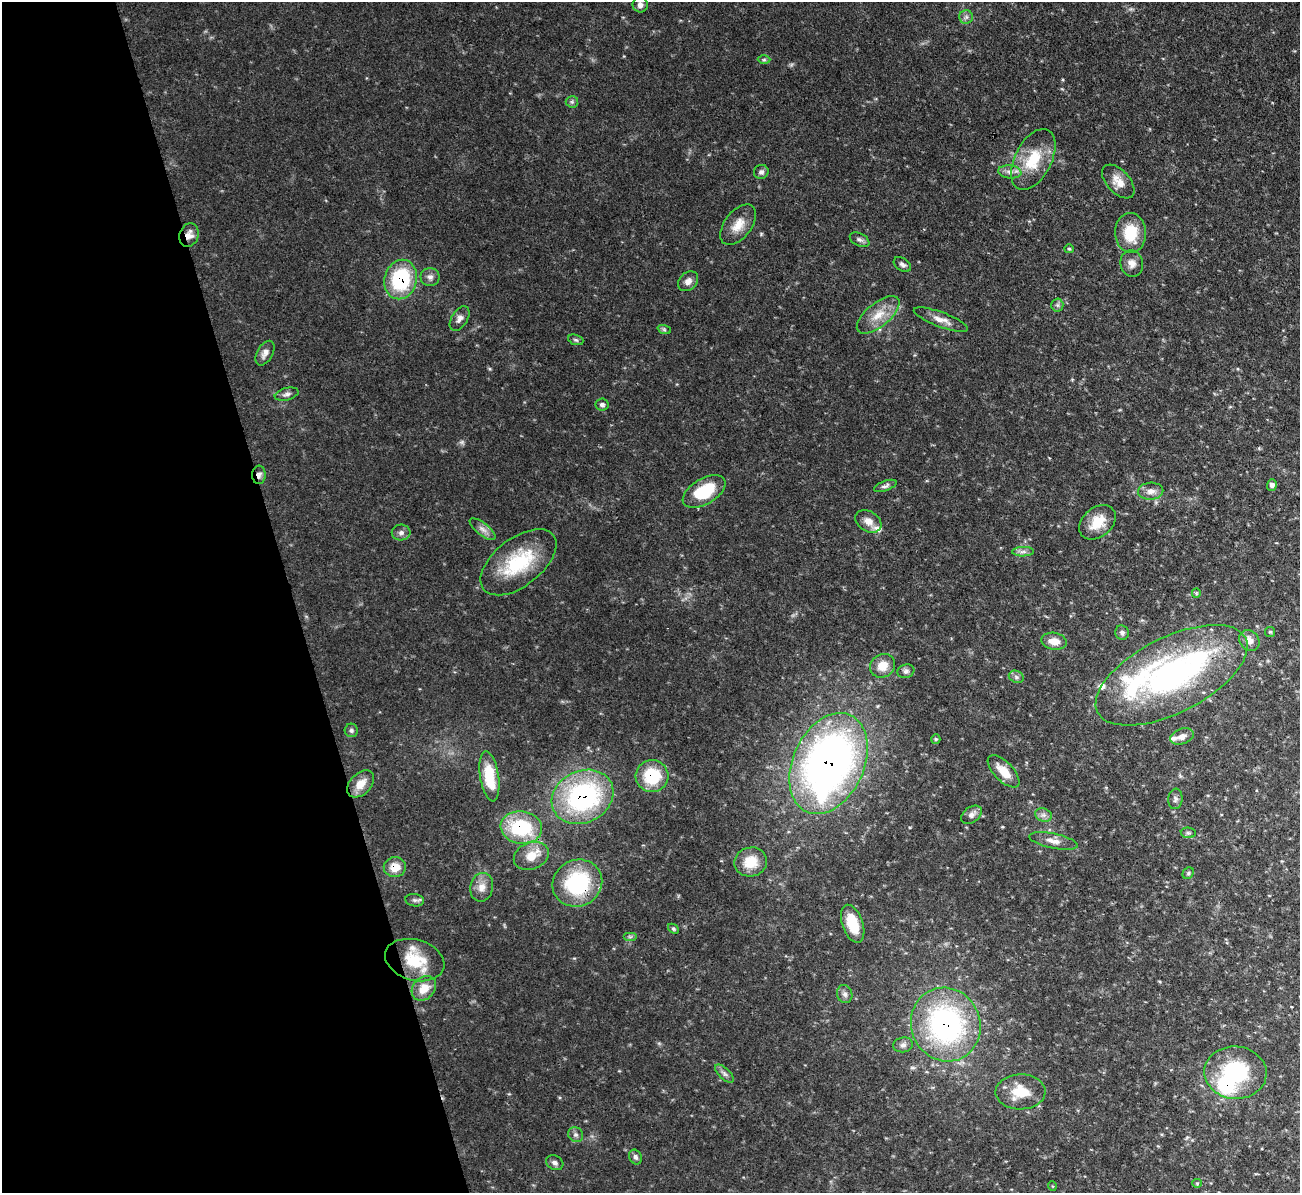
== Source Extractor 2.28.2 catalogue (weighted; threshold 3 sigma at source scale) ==
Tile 5 of 4 x 4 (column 1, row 2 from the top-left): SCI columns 1-1298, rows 2526-3716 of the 5192 x 5173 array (HDU 1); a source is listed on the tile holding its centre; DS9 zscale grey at full resolution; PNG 1302 x 1195 px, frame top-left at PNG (2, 2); each listed source drawn as its Kron ellipse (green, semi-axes under 4 px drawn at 4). Shown black and unused: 22% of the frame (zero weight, under 3 of 4 exposures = <1% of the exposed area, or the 3 px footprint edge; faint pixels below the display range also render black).
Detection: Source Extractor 2.28.2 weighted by HDU 2 'WHT'; one run over the whole footprint, this tile lists its part. Background 0.103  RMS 0.0052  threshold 0.0233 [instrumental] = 3 sigma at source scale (4.5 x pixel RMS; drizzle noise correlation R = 1.50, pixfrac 1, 0.05/0.05 arcsec/px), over >= 5 px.
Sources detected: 93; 1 too faint to see at this stretch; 1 inside a brighter object's white glare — neither listed nor drawn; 6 inside a brighter listed object's ellipse — not listed separately; the other 85 listed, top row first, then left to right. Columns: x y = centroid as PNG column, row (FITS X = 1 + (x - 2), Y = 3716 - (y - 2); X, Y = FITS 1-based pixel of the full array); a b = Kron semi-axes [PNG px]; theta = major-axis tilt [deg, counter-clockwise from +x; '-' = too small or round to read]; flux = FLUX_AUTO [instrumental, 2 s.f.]
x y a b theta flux
640 5 7 7 - 2
966 17 7 6 - 1.6
764 60 6 4 1 0.84
572 102 6 6 - 1.1
1033 159 33 18 63 20
761 172 7 7 - 1.7
1010 172 11 6 -7 2.8
1118 182 20 11 -47 6.5
738 225 23 13 53 8.2
1130 233 20 15 -87 16
189 235 12 9 71 4.1
860 240 10 6 -26 1.7
1069 249 5 4 - 0.64
1132 263 13 11 -76 3.6
902 264 10 6 -33 1.6
430 277 9 9 - 2.4
401 279 20 16 75 40
688 281 11 8 43 3.3
1057 305 6 6 - 1.3
878 315 26 11 39 9.8
460 318 13 8 58 2.7
941 320 28 7 -20 5.3
664 329 7 4 -20 0.94
576 340 8 5 -19 0.99
265 353 13 7 61 3
287 394 12 6 14 1.8
602 405 6 6 - 1.5
259 475 9 7 87 2
1272 485 6 5 - 2.1
885 486 12 5 20 1.5
1151 491 12 8 3 3.9
704 492 23 12 30 24
868 521 14 10 -31 4.5
1097 522 20 14 41 11
483 529 16 6 -38 2.9
401 533 9 8 - 2
1023 552 11 4 1 1.8
518 562 44 24 38 33
1196 593 4 4 - 0.67
1270 632 5 5 - 0.71
1122 633 7 6 - 1.4
1249 640 11 9 -50 4.3
1054 641 13 8 -9 6
883 666 13 11 30 7.3
906 671 9 6 17 1.6
1172 675 83 37 27 150
1016 677 8 6 -23 1.4
351 730 7 6 - 1.4
1182 736 12 7 20 3.7
936 739 5 4 - 0.69
828 764 53 35 66 300
1004 771 20 9 -46 8.2
489 776 25 9 -81 19
652 776 16 16 - 24
361 784 16 10 46 6.6
583 797 32 26 26 92
1175 799 10 7 83 1.7
971 815 11 7 37 2.7
1043 815 9 6 -20 2
521 827 21 16 -8 37
1188 833 7 5 -7 1
1053 841 24 7 -12 4.6
531 856 18 13 24 9.2
751 862 16 14 12 11
395 867 11 10 - 7.2
1188 873 6 5 - 0.92
577 883 25 23 27 48
482 887 14 11 79 5.1
415 900 9 6 -8 1.4
853 924 20 10 -71 14
673 929 6 4 -41 0.81
630 937 7 4 0 1.1
415 960 30 20 -16 18
424 988 14 10 46 8.5
845 994 9 7 -73 2.1
946 1025 37 34 -68 120
903 1045 10 7 8 2
1235 1073 31 26 -4 42
724 1074 12 5 -43 1.9
1021 1092 25 17 1 14
576 1135 8 7 - 1.6
635 1157 8 6 -66 1.5
555 1163 9 7 -28 1.9
1197 1183 5 4 - 0.67
1052 1186 5 3 - 0.49
Overlapping masked pixels (flux is a lower limit): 11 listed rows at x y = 189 235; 401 279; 259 475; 1172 675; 828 764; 652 776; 583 797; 521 827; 395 867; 577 883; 946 1025